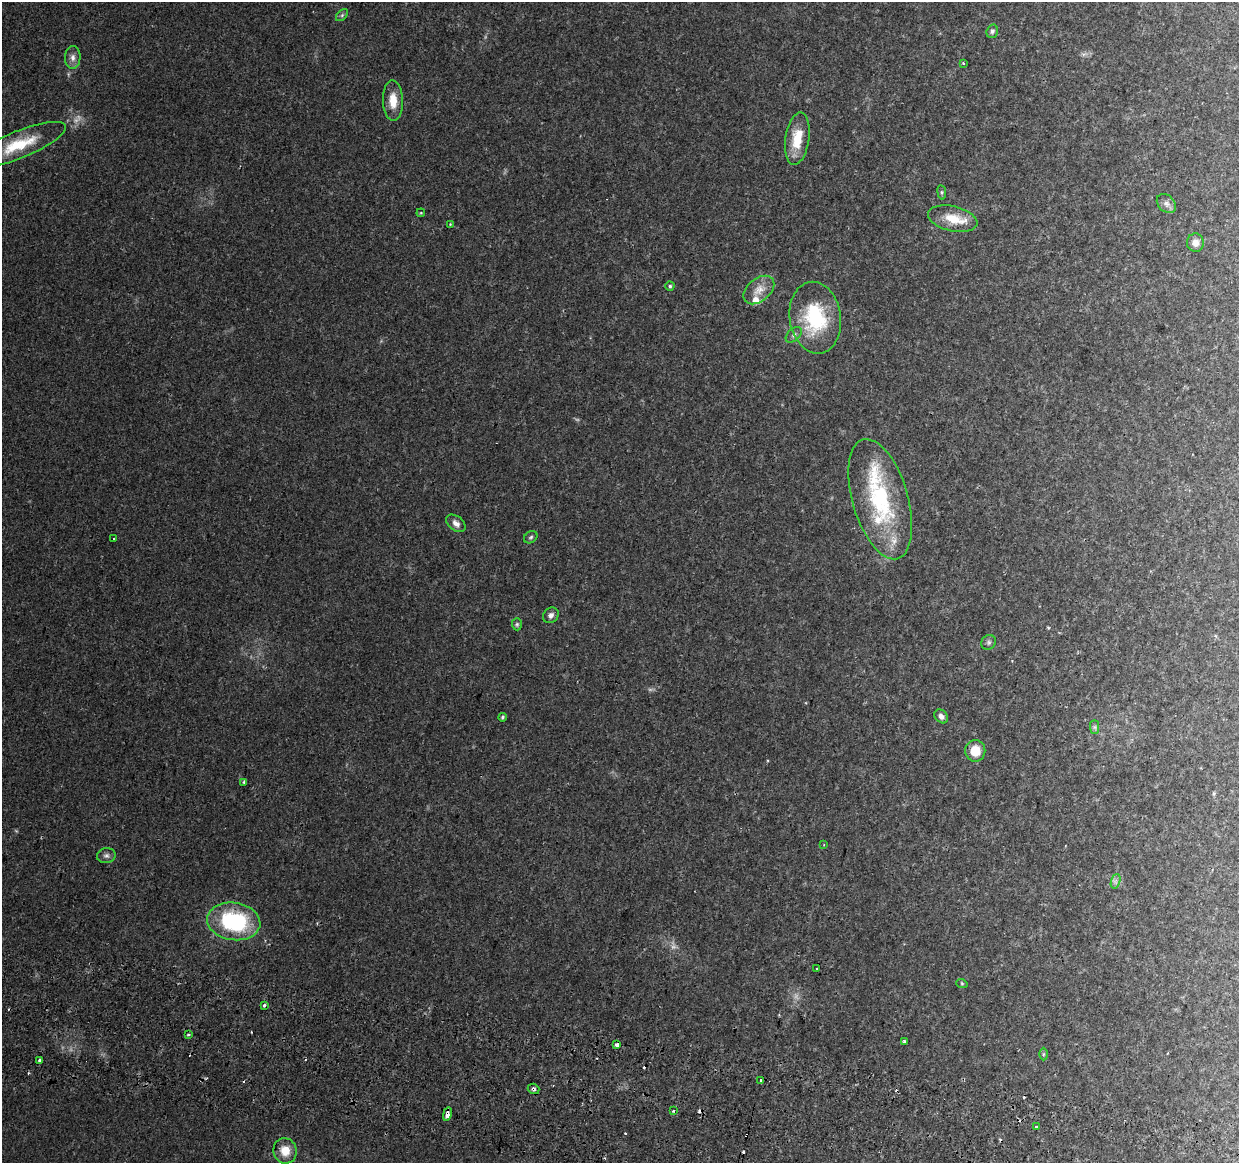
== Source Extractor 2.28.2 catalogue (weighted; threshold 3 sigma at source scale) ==
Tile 6 of 4 x 4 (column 2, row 2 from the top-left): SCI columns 1256-2492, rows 2655-3815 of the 4976 x 5248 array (HDU 1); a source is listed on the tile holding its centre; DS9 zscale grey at full resolution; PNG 1241 x 1165 px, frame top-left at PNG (2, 2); each listed source drawn as its Kron ellipse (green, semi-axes under 4 px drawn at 4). Shown black and unused: <1% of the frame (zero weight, under 2 of 3 exposures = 3% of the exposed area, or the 3 px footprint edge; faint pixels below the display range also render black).
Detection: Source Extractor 2.28.2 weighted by HDU 2 'WHT'; one run over the whole footprint, this tile lists its part. Background 0.0401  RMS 0.0039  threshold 0.0178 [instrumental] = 3 sigma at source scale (4.5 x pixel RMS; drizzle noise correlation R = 1.50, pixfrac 1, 0.0396/0.0396 arcsec/px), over >= 5 px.
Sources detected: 65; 3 too faint to see at this stretch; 11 cosmic-ray / hot-pixel residue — neither listed nor drawn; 4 inside a brighter listed object's ellipse — not listed separately; the other 47 listed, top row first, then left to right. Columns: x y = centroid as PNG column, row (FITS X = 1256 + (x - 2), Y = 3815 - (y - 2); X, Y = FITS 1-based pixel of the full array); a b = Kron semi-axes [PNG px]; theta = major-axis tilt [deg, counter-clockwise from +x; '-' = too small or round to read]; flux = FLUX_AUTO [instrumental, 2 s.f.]
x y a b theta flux
342 15 7 4 46 0.69
992 31 7 5 71 0.89
73 57 11 7 89 2.2
963 63 3 3 - 0.44
393 101 20 10 -88 5.9
797 139 26 12 81 10
19 144 50 13 22 16
942 192 7 4 -82 0.55
1166 204 11 8 -45 1.8
421 213 4 3 - 0.35
953 219 25 12 -13 8.1
450 224 3 3 - 0.27
1195 243 9 8 - 2.9
670 286 4 4 - 0.64
759 290 18 11 39 4.8
815 318 36 25 -82 29
794 335 9 6 44 1.2
880 499 62 28 -74 45
456 523 11 7 -37 2.1
531 537 7 5 33 0.74
114 539 3 2 - 0.45
551 615 8 7 - 1.6
517 624 6 5 - 0.64
989 642 8 7 - 0.95
941 716 8 6 -46 1.6
502 717 4 3 - 0.56
1095 727 7 4 -90 0.74
975 751 10 10 - 6.9
244 782 3 3 - 0.91
824 845 4 3 - 0.33
106 856 9 7 8 1.3
1116 881 7 4 71 1.1
234 921 27 18 -8 40
817 969 3 3 - 1.4
962 984 6 3 -20 0.42
264 1006 3 3 - 2.5
188 1035 3 3 - 0.72
904 1041 3 3 - 1
617 1045 4 3 - 5.8
1043 1054 6 4 89 0.55
39 1060 3 3 - 1.5
761 1080 3 3 - 2.1
533 1089 6 5 - 0.86
673 1110 3 3 - 1.1
447 1114 7 3 79 11
1036 1127 3 3 - 2
285 1151 13 11 -73 5.9
Overlapping masked pixels (flux is a lower limit): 3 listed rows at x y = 617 1045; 533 1089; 447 1114
Isophote crosses this tile's border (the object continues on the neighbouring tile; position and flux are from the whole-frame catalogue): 1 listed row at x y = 19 144